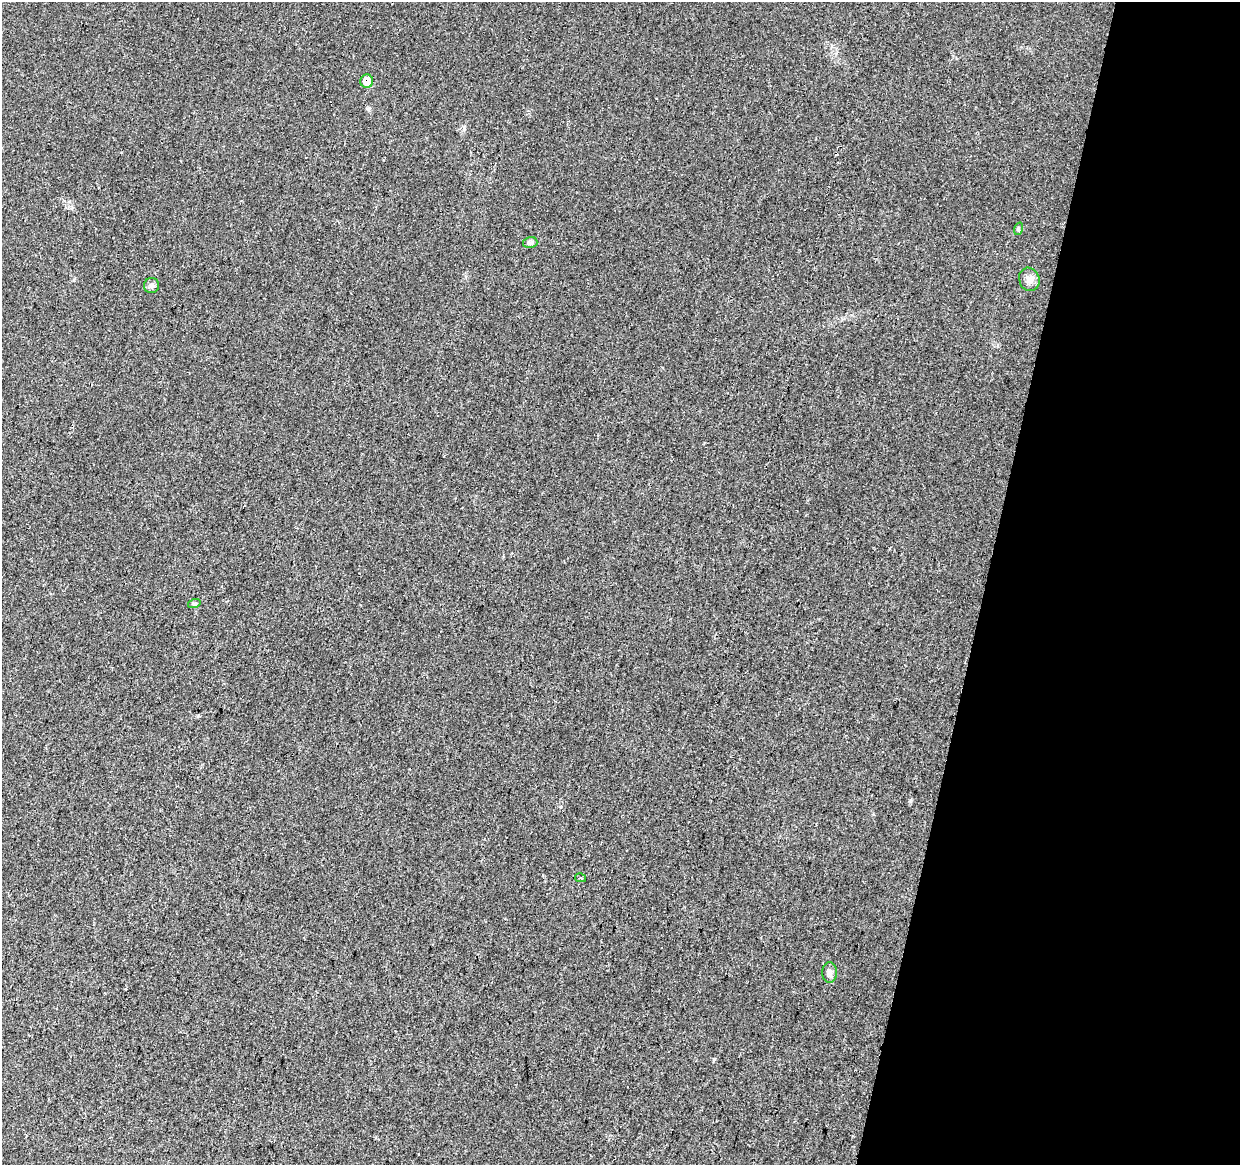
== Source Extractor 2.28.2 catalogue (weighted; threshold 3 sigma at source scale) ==
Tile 8 of 4 x 4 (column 4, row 2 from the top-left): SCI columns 3724-4961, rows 2612-3774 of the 4961 x 5162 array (HDU 1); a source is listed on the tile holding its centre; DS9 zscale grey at full resolution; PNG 1242 x 1167 px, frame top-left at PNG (2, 2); each listed source drawn as its Kron ellipse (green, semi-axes under 4 px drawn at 4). Shown black and unused: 21% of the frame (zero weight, under 2 of 3 exposures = <1% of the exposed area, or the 3 px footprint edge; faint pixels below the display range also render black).
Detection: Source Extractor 2.28.2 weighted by HDU 2 'WHT'; one run over the whole footprint, this tile lists its part. Background 0.028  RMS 0.0057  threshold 0.0257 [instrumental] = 3 sigma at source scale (4.5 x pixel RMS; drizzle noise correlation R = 1.50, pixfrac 1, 0.0396/0.0396 arcsec/px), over >= 5 px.
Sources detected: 10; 2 cosmic-ray / hot-pixel residue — neither listed nor drawn; the other 8 listed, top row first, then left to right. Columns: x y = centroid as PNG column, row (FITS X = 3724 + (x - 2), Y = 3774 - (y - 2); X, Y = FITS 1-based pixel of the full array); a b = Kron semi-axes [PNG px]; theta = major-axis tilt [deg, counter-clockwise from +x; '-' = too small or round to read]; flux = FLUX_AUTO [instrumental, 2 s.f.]
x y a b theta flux
367 81 6 6 - 8.9
1018 229 6 4 72 0.71
530 243 7 5 14 1.5
1029 279 12 10 -70 3.9
152 285 7 7 - 1.5
194 604 6 4 18 0.82
581 878 5 4 - 0.75
829 973 10 7 -89 2.3
Overlapping masked pixels (flux is a lower limit): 1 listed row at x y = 367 81